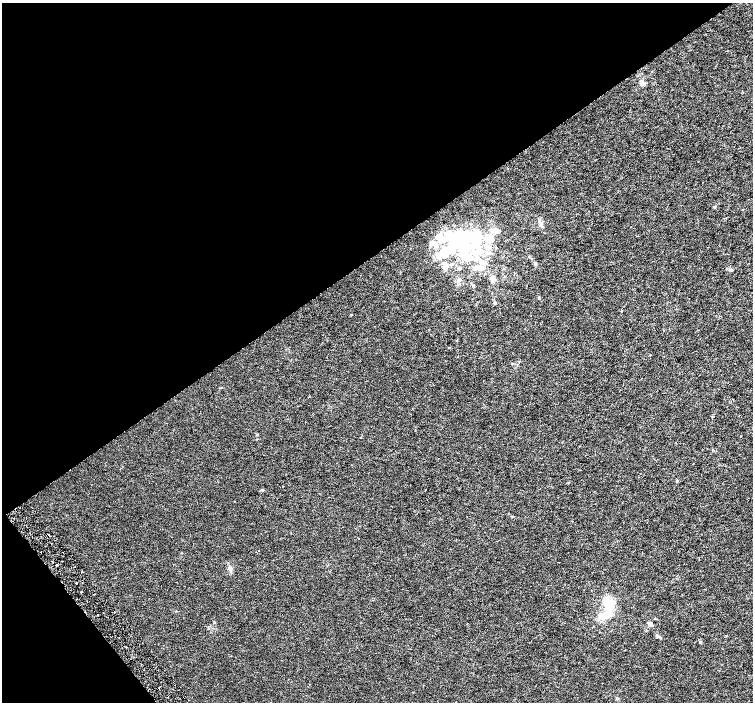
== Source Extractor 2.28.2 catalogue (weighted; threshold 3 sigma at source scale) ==
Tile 5 of 4 x 4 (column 1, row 2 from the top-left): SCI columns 8-1509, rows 3004-4403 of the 6019 x 5941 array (HDU 1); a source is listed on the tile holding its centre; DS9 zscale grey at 2 x 2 block average (1 PNG px = mean of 2 x 2 image px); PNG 755 x 704 px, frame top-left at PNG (2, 3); no overlay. Shown black and unused: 39% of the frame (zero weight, under 3 of 6 exposures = <1% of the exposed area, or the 3 px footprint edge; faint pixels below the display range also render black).
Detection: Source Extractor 2.28.2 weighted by HDU 2 'WHT'; one run over the whole footprint, this tile lists its part. Background 0.00144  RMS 0.0017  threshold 0.00707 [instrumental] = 3 sigma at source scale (4.09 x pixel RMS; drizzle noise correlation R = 1.36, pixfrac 0.8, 0.0396/0.0396 arcsec/px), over >= 5 px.
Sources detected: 49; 6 inside a brighter object's white glare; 5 cosmic-ray / hot-pixel residue — not listed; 3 inside a brighter listed object's ellipse — not listed separately; the other 35 listed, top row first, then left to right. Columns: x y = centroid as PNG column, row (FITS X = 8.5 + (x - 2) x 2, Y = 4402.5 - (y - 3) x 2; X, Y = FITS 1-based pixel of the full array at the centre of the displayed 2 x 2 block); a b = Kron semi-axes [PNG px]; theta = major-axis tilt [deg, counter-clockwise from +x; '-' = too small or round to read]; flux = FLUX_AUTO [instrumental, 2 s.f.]
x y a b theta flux
644 83 8 5 13 1.1
714 207 2 2 - 0.66
742 210 2 2 - 0.23
541 223 4 2 - 0.41
498 231 6 5 - 1.2
448 235 12 8 55 5.3
488 238 14 9 -35 5.2
433 244 10 6 -8 2.3
465 245 4 4 - 34
477 252 16 6 6 4.5
439 255 12 9 40 4
483 262 9 6 -16 2
535 264 4 3 - 0.43
445 265 7 5 71 1.7
476 268 7 6 - 1.6
504 268 3 2 - 0.19
732 270 5 2 - 0.36
492 279 8 5 -90 1.6
538 298 4 3 - 0.29
621 311 2 2 - 0.44
650 355 2 2 - 0.4
361 438 2 2 - 0.17
75 566 2 2 - 0.23
230 568 6 4 -55 0.78
82 572 2 2 - 0.39
76 583 2 2 - 0.36
81 592 2 2 - 0.31
94 594 2 2 - 0.39
608 602 15 8 -1 5.9
97 615 2 2 - 0.28
650 624 8 3 -44 0.99
657 636 4 4 - 0.49
726 636 2 2 - 0.18
700 642 3 3 - 0.3
617 698 4 3 - 0.38
Diffuse or blended objects may show on this block-average render without a row.